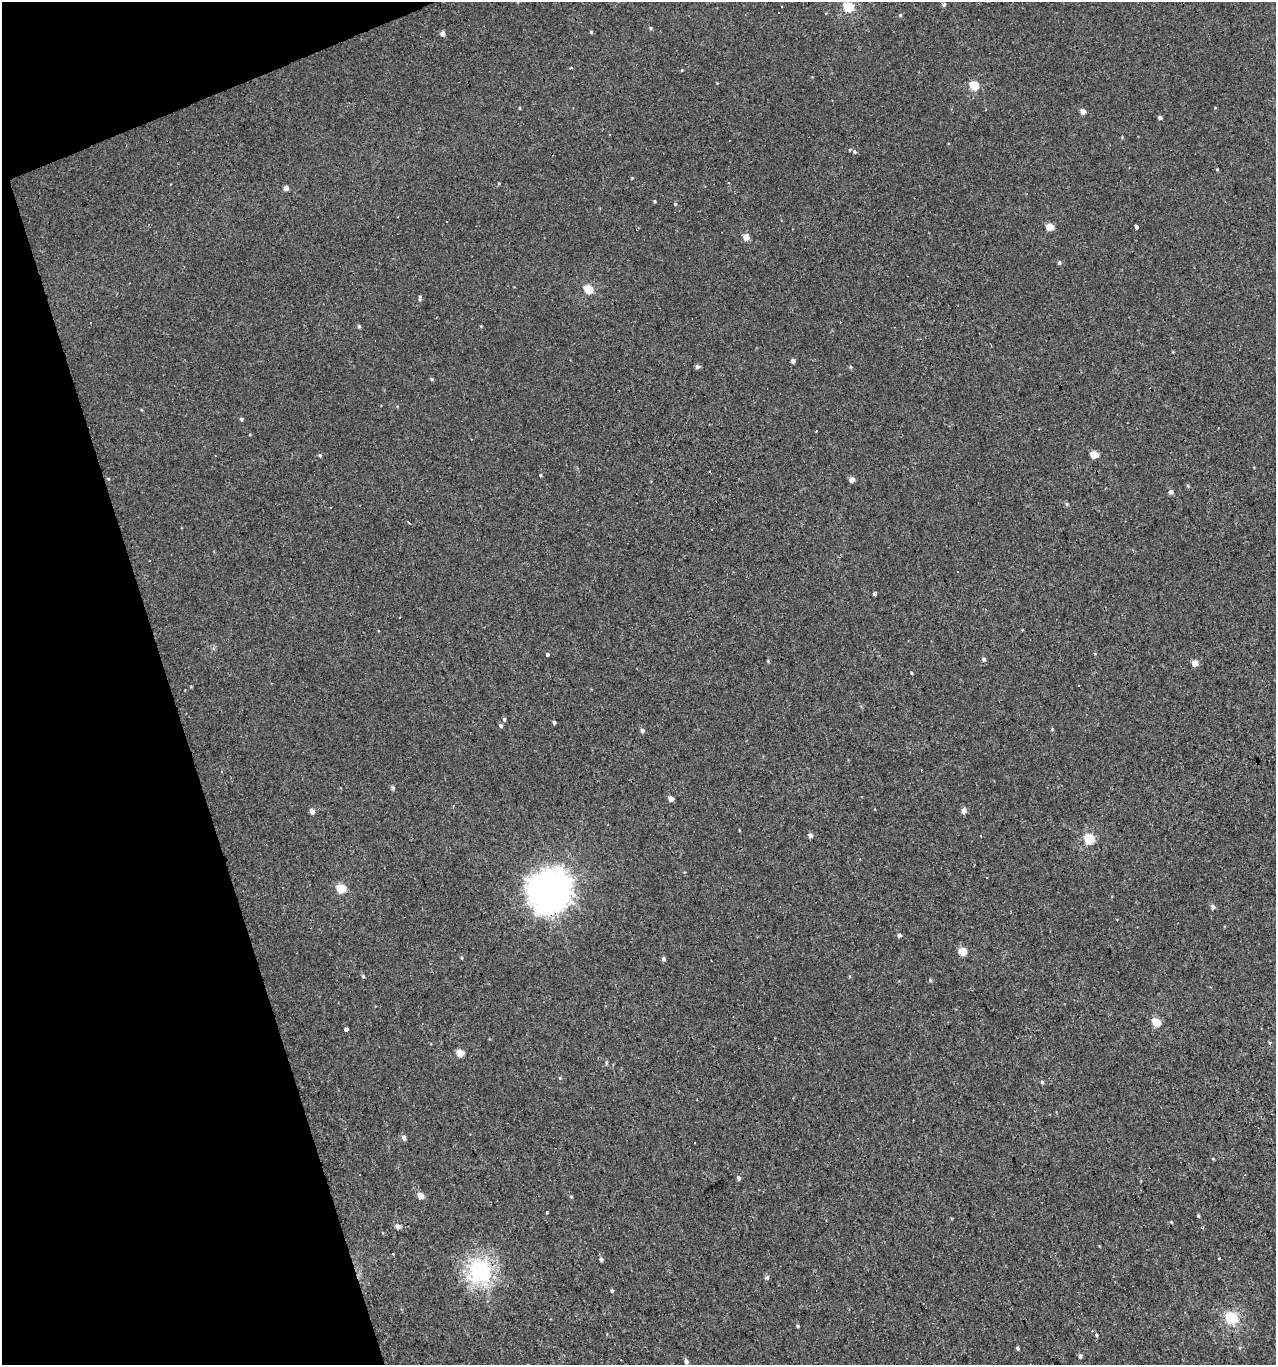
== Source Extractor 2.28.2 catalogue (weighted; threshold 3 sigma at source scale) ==
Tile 5 of 4 x 4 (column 1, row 2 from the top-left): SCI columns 122-1395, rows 2727-4089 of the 5286 x 5452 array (HDU 1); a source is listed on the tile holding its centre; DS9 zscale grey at full resolution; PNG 1278 x 1367 px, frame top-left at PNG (2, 2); no overlay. Shown black and unused: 16% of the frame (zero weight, under 3 of 4 exposures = <1% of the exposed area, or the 3 px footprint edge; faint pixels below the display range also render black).
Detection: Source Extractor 2.28.2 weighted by HDU 2 'WHT'; one run over the whole footprint, this tile lists its part. Background 0.00134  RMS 0.003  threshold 0.0136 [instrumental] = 3 sigma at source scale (4.5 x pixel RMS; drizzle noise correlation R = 1.50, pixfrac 1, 0.0396/0.0396 arcsec/px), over >= 5 px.
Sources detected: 124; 21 cosmic-ray / hot-pixel residue — not listed; the other 103 listed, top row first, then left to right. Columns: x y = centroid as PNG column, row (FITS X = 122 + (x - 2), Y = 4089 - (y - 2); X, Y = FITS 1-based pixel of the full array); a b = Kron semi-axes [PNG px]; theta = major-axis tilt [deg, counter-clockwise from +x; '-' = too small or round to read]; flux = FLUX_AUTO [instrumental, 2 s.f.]
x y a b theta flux
944 4 5 4 - 0.57
782 6 3 2 - 0.33
849 7 6 5 - 17
900 15 5 4 - 0.44
651 28 5 4 - 0.44
591 32 4 3 - 0.47
442 34 5 5 - 1.5
571 68 4 3 - 0.36
682 70 4 3 - 0.27
974 86 5 5 - 13
520 108 4 3 - 0.29
1083 111 4 4 - 2.2
1160 118 4 4 - 0.89
609 135 3 2 - 0.31
855 152 6 6 - 0.67
1217 169 5 3 - 0.3
632 178 4 3 - 0.27
286 188 4 4 - 1.7
655 201 4 3 - 0.33
675 204 5 4 - 0.35
1050 227 5 5 - 6.5
1136 227 3 3 - 8.1
746 237 5 5 - 3.3
1059 263 5 5 - 0.63
588 289 5 5 - 12
420 298 7 4 88 0.54
840 322 3 3 - 0.43
359 326 5 4 - 0.43
481 326 4 3 - 0.24
1173 352 3 3 - 0.23
793 361 5 4 - 1
697 367 4 4 - 1.1
850 367 6 5 - 0.46
432 379 5 4 - 0.43
241 419 4 4 - 0.52
320 455 5 4 - 0.47
1094 455 5 5 - 7.2
540 475 4 3 - 0.38
108 479 5 4 - 0.33
852 479 4 4 - 2.4
1188 486 5 4 - 0.4
1171 492 5 5 - 1.1
1067 504 5 5 - 0.49
409 523 3 2 - 0.5
712 529 3 2 - 0.31
957 572 3 3 - 0.65
874 594 3 3 - 2.1
400 617 3 2 - 0.36
1095 654 4 3 - 0.24
548 655 3 3 - 3.3
984 659 5 5 - 0.78
768 661 5 4 - 0.34
1195 663 4 4 - 3.7
911 673 3 3 - 0.76
504 719 4 4 - 0.62
554 722 3 3 - 0.68
501 725 4 4 - 0.83
1052 729 4 4 - 0.38
642 731 5 5 - 0.9
393 788 5 5 - 0.72
671 799 4 4 - 2.2
312 811 5 5 - 1.7
964 811 5 4 - 2.2
739 830 4 2 - 0.22
810 835 5 4 - 0.99
981 836 3 2 - 0.22
1089 839 5 5 - 19
341 889 5 5 - 11
549 891 16 15 - 480
1213 907 4 4 - 1.6
899 935 4 4 - 1
962 951 5 5 - 6.3
462 958 5 3 - 0.28
663 959 4 4 - 0.93
363 976 5 4 - 0.54
930 980 5 4 - 0.4
1156 1022 5 5 - 9.1
346 1029 4 3 - 6.5
1269 1042 3 3 - 1.3
460 1053 5 5 - 5.6
606 1062 5 4 - 0.55
560 1078 5 4 - 0.38
1042 1082 5 5 - 0.47
404 1138 5 5 - 1.2
1213 1159 5 3 - 0.26
739 1178 4 4 - 0.88
420 1196 5 4 - 3.5
571 1197 5 3 - 0.29
547 1212 3 3 - 0.67
1198 1216 5 3 - 0.4
1171 1222 4 3 - 0.25
398 1226 5 5 - 1.6
393 1253 3 3 - 1.5
601 1259 4 4 - 0.8
480 1270 8 8 - 120
767 1277 5 5 - 0.84
612 1291 4 3 - 0.5
1231 1318 6 5 - 33
798 1326 4 3 - 0.46
1096 1335 5 4 - 0.46
1018 1348 4 3 - 0.57
1080 1356 5 5 - 0.78
686 1361 4 4 - 1.1
Overlapping masked pixels (flux is a lower limit): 2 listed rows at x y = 549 891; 480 1270